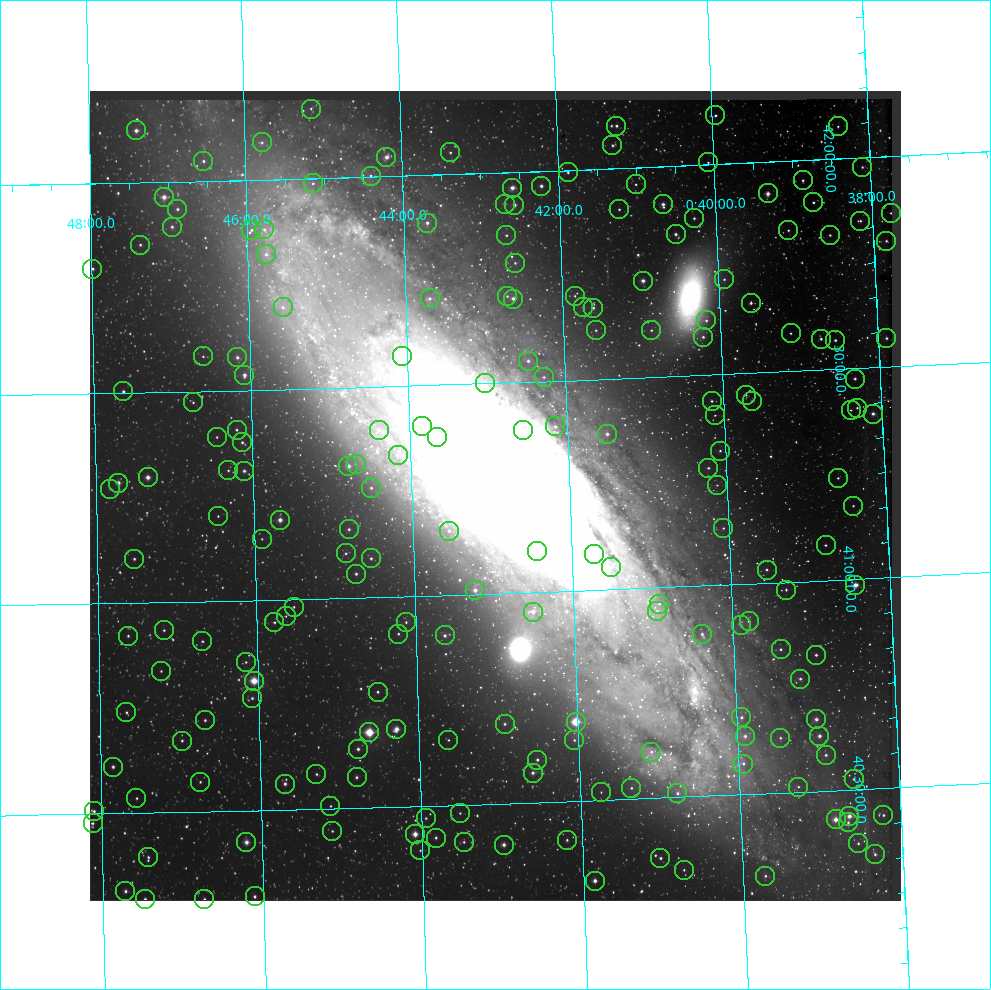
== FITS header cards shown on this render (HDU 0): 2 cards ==
NAXIS1  =                  811
NAXIS2  =                  810

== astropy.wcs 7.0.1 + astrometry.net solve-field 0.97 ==
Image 811 x 810 px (HDU 0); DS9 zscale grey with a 90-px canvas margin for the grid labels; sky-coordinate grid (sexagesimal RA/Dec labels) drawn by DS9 from the SOLVED WCS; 201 Tycho-2 reference stars matched to detected sources circled (green)
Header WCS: RA---TAN/DEC--TAN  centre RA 00:42:57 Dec +41:14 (10.74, +41.23 deg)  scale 8.58 arcsec/px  FOV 115.9' x 115.8'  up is -2 deg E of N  parity normal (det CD < 0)
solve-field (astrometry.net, Tycho-2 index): VERIFIED the header's WCS against the Tycho-2 star catalogue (verified at 5 index scales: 17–201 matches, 0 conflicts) and refined it, rather than solving blind
Solved WCS: RA---TAN-SIP/DEC--TAN-SIP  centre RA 00:42:57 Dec +41:14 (10.74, +41.23 deg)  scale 8.57 arcsec/px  FOV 115.9' x 115.6'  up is -2 deg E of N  parity normal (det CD < 0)
The solver's refit moves the header's centre by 0.66 arcsec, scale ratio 0.9998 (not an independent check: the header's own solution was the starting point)
Tycho-2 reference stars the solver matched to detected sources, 201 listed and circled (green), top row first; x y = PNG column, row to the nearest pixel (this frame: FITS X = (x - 90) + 1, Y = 810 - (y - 91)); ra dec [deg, ICRS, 3 dp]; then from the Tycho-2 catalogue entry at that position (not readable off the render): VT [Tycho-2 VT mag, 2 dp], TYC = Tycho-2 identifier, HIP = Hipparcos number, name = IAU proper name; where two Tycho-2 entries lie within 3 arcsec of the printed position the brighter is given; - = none
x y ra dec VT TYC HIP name
311 109 11.285 +42.166 11.58 2805-726-1 - -
715 115 9.988 +42.116 11.09 2792-1483-1 - -
616 126 10.306 +42.101 10.60 2805-744-1 - -
838 126 9.597 +42.077 11.71 2792-1000-1 - -
136 130 11.848 +42.124 9.58 2805-281-1 - -
262 142 11.446 +42.089 11.50 2805-925-1 - -
612 145 10.322 +42.055 10.98 2805-1020-1 - -
450 152 10.842 +42.052 11.22 2805-1548-1 - -
386 157 11.047 +42.046 9.45 2805-1072-1 - -
203 161 11.634 +42.048 11.10 2805-641-1 - -
708 162 10.018 +42.005 11.30 2805-1340-1 - -
862 167 9.525 +41.978 11.86 2792-816-1 - -
568 172 10.468 +41.995 11.15 2805-29-1 - -
371 176 11.100 +42.003 11.22 2805-248-1 - -
803 180 9.717 +41.953 11.32 2792-786-1 - -
313 183 11.286 +41.988 11.23 2805-2159-1 - -
636 184 10.252 +41.960 11.58 2805-401-1 - -
541 186 10.555 +41.965 10.22 2805-1855-1 - -
512 188 10.648 +41.963 9.45 2805-695-1 - -
768 193 9.831 +41.925 9.21 2792-906-1 3091 -
164 197 11.763 +41.965 9.06 2805-1867-1 3677 -
813 202 9.686 +41.899 10.94 2792-364-1 - -
505 204 10.674 +41.926 10.79 2805-630-1 - -
663 204 10.168 +41.911 9.62 2805-1240-1 - -
514 205 10.643 +41.922 9.90 2805-440-1 - -
177 209 11.721 +41.935 11.14 2805-793-1 - -
619 209 10.308 +41.902 11.35 2805-644-1 - -
891 213 9.441 +41.865 11.21 2792-1530-1 - -
694 218 10.070 +41.874 10.89 2805-992-1 - -
860 221 9.539 +41.850 11.28 2792-1915-1 - -
427 223 10.923 +41.887 10.15 2805-152-1 - -
172 227 11.740 +41.894 10.65 2805-1032-1 - -
264 229 11.445 +41.882 11.95 2805-200-1 - -
251 230 11.486 +41.881 11.65 2805-1585-1 - -
788 230 9.771 +41.836 11.63 2792-1739-1 - -
676 234 10.131 +41.838 10.16 2805-1399-1 - -
506 235 10.671 +41.850 11.43 2805-398-1 - -
830 235 9.638 +41.820 11.38 2792-808-1 - -
886 241 9.459 +41.800 11.21 2792-1825-1 - -
140 245 11.843 +41.852 11.05 2805-1054-1 - -
266 254 11.442 +41.822 12.02 2805-2206-1 - -
515 263 10.647 +41.784 11.44 2805-1576-1 - -
92 269 11.997 +41.797 10.59 2805-775-1 - -
724 279 9.982 +41.726 12.05 2792-1030-1 - -
643 281 10.242 +41.731 9.37 2805-1064-1 3223 -
507 296 10.676 +41.706 11.29 2805-1943-1 - -
575 296 10.460 +41.701 12.35 2805-662-1 - -
430 298 10.923 +41.707 10.89 2805-2155-1 - -
513 299 10.656 +41.699 9.58 2805-789-1 - -
751 303 9.900 +41.667 10.84 2792-468-1 - -
283 307 11.393 +41.696 10.94 2805-2164-1 - -
583 307 10.434 +41.673 11.25 2805-1332-1 - -
593 308 10.403 +41.671 11.00 2805-218-1 - -
706 320 10.045 +41.630 11.36 2805-905-1 - -
596 330 10.397 +41.617 11.40 2805-1201-1 - -
651 330 10.221 +41.612 12.12 2805-1196-1 - -
791 333 9.778 +41.591 11.59 2792-1451-1 - -
703 337 10.058 +41.591 11.18 2805-663-1 - -
886 338 9.474 +41.568 11.15 2792-140-1 - -
821 339 9.682 +41.574 10.69 2792-838-1 - -
835 340 9.637 +41.570 11.02 2792-482-1 - -
203 356 11.650 +41.583 12.12 2805-83-1 - -
402 356 11.016 +41.571 9.16 2805-2199-1 3447 -
237 357 11.541 +41.579 10.76 2805-679-1 - -
528 361 10.616 +41.550 10.67 2805-2192-1 - -
244 375 11.520 +41.537 9.90 2805-700-1 - -
544 377 10.568 +41.510 11.29 2805-2124-1 - -
855 379 9.581 +41.476 10.64 2792-1875-1 - -
485 383 10.757 +41.502 11.21 2805-2136-1 - -
123 391 11.906 +41.504 10.83 2805-507-1 - -
746 395 9.928 +41.449 11.77 2792-800-1 - -
712 401 10.038 +41.438 10.94 2805-517-1 - -
752 401 9.910 +41.434 11.15 2792-1020-1 - -
193 402 11.685 +41.474 11.62 2805-509-1 - -
857 408 9.578 +41.407 11.52 2792-1274-1 - -
851 410 9.598 +41.402 11.56 2792-6-1 - -
873 414 9.528 +41.391 9.84 2792-1717-1 - -
715 415 10.030 +41.404 12.47 2805-177-1 - -
422 426 10.959 +41.403 11.28 2805-2128-1 - -
555 426 10.538 +41.392 10.59 2805-2135-1 - -
237 430 11.549 +41.407 11.33 2805-375-1 - -
379 430 11.098 +41.398 11.60 2805-2202-1 - -
523 430 10.639 +41.386 11.36 2805-2208-1 - -
607 434 10.374 +41.370 10.16 2805-213-1 - -
217 437 11.613 +41.391 11.68 2805-306-1 - -
437 437 10.914 +41.376 10.74 2805-2142-1 - -
242 442 11.532 +41.377 11.15 2805-252-1 - -
720 451 10.018 +41.319 11.35 2805-195-1 - -
398 455 11.041 +41.336 11.24 2805-2210-1 - -
356 464 11.172 +41.318 11.25 2805-108-1 - -
348 466 11.198 +41.314 9.30 2805-117-1 - -
708 468 10.058 +41.279 11.63 2805-267-1 - -
228 470 11.579 +41.311 11.32 2805-461-1 - -
244 471 11.528 +41.309 10.33 2805-477-1 - -
148 477 11.834 +41.299 9.43 2805-39-1 - -
838 478 9.648 +41.242 11.92 2788-104-1 - -
118 483 11.928 +41.287 9.66 2805-51-1 - -
717 485 10.032 +41.238 11.85 2801-1751-1 - -
371 488 11.127 +41.260 11.28 2805-390-1 - -
110 489 11.955 +41.273 11.95 2805-87-1 - -
853 506 9.605 +41.174 11.80 2788-966-1 - -
218 516 11.614 +41.203 11.80 2801-1715-1 - -
280 520 11.419 +41.190 9.14 2801-1743-1 - -
723 528 10.018 +41.135 11.70 2801-1669-1 - -
349 529 11.202 +41.163 10.95 2801-1544-1 - -
449 531 10.886 +41.153 10.99 2801-2037-1 - -
262 539 11.478 +41.146 12.28 2801-1536-1 - -
826 545 9.697 +41.084 11.30 2788-808-1 - -
537 551 10.609 +41.097 10.73 2801-2063-1 - -
346 553 11.214 +41.106 11.27 2801-1352-1 - -
594 554 10.431 +41.085 11.65 2801-2062-1 - -
371 558 11.135 +41.093 10.71 2801-1503-1 - -
134 559 11.882 +41.106 10.84 2801-1384-1 - -
611 567 10.377 +41.053 11.36 2801-2079-1 - -
767 570 9.887 +41.032 11.06 2788-914-1 - -
356 574 11.183 +41.057 10.65 2801-1540-1 - -
855 585 9.610 +40.986 9.16 2788-2211-1 - -
475 590 10.809 +41.009 9.29 2801-2078-1 - -
786 590 9.828 +40.982 11.43 2788-758-1 - -
659 604 10.230 +40.961 11.47 2801-2047-1 - -
294 607 11.382 +40.982 11.36 2801-1000-1 - -
657 611 10.238 +40.944 11.79 2801-2058-1 - -
533 612 10.629 +40.954 9.37 2801-2009-1 3333 -
286 616 11.408 +40.961 13.31 2801-1224-1 - -
749 621 9.950 +40.911 10.75 2788-108-1 - -
274 622 11.444 +40.946 11.21 2801-1295-1 - -
406 622 11.030 +40.938 11.35 2801-1210-1 - -
741 625 9.976 +40.902 11.08 2788-362-1 - -
164 630 11.793 +40.934 11.39 2801-1192-1 - -
398 634 11.055 +40.912 11.37 2801-1449-1 - -
702 634 10.099 +40.885 10.62 2801-1998-1 - -
445 635 10.910 +40.904 10.39 2801-1024-1 - -
128 636 11.907 +40.923 11.21 2801-959-1 - -
202 641 11.673 +40.906 11.79 2801-1149-1 - -
781 649 9.853 +40.841 11.32 2788-930-1 - -
816 655 9.743 +40.824 10.78 2788-276-1 - -
246 662 11.538 +40.854 11.25 2801-697-1 - -
161 671 11.805 +40.837 11.86 2801-1169-1 - -
800 679 9.796 +40.769 10.86 2788-374-1 - -
254 681 11.513 +40.809 7.62 2801-781-1 3597 -
378 692 11.126 +40.775 11.08 2801-632-1 - -
252 698 11.521 +40.768 11.20 2801-1657-1 - -
126 712 11.916 +40.741 11.51 2801-1070-1 - -
741 717 9.985 +40.683 10.60 2788-2214-1 - -
816 719 9.751 +40.671 9.61 2788-1627-1 3077 -
205 720 11.670 +40.718 10.94 2801-1379-1 - -
576 722 10.506 +40.688 7.08 2801-2025-1 3293 -
505 724 10.730 +40.689 10.96 2801-1228-1 - -
396 729 11.070 +40.685 8.79 2801-887-1 3461 -
369 732 11.155 +40.679 7.40 2801-1704-1 3494 -
745 736 9.977 +40.639 11.07 2788-2209-1 - -
819 736 9.744 +40.631 9.79 2788-1673-1 - -
780 738 9.866 +40.631 11.32 2788-1634-1 - -
448 740 10.908 +40.655 11.40 2801-793-1 - -
574 740 10.513 +40.645 11.79 2801-1237-1 - -
182 741 11.744 +40.671 11.22 2801-369-1 - -
358 749 11.192 +40.640 10.24 2801-1263-1 - -
651 752 10.272 +40.610 11.29 2801-2035-1 - -
826 755 9.726 +40.586 10.93 2788-1494-1 - -
537 760 10.631 +40.601 10.67 2801-1597-1 - -
743 764 9.986 +40.573 11.01 2788-2206-1 - -
113 767 11.962 +40.612 10.15 2801-954-1 - -
533 773 10.647 +40.570 10.34 2801-551-1 - -
316 774 11.324 +40.583 11.45 2801-888-1 - -
357 777 11.199 +40.573 10.64 2801-270-1 - -
854 779 9.642 +40.525 11.47 2788-1769-1 - -
200 782 11.690 +40.571 11.45 2801-279-1 - -
285 784 11.424 +40.562 10.12 2801-712-1 - -
798 787 9.816 +40.513 11.55 2788-1189-1 - -
631 788 10.339 +40.526 11.30 2801-884-1 - -
601 792 10.435 +40.518 12.52 2801-1589-1 - -
677 793 10.196 +40.509 10.62 2801-1270-1 - -
136 798 11.890 +40.536 11.41 2801-1146-1 - -
330 806 11.283 +40.506 11.75 2801-981-1 - -
94 811 12.024 +40.507 10.65 2801-1247-1 - -
460 813 10.879 +40.480 11.77 2801-454-1 - -
883 815 9.554 +40.436 11.45 2788-1392-1 - -
849 816 9.661 +40.437 9.00 2788-1857-1 - -
426 818 10.986 +40.471 11.59 2801-813-1 - -
836 819 9.705 +40.431 9.10 2788-1373-1 - -
848 822 9.666 +40.423 10.91 2788-1865-1 - -
93 823 12.029 +40.478 10.98 2801-218-1 - -
332 831 11.280 +40.447 11.61 2801-678-1 - -
415 834 11.021 +40.434 8.52 2801-872-1 3448 -
436 838 10.957 +40.424 10.94 2801-638-1 - -
567 840 10.547 +40.408 11.70 2801-1616-1 - -
246 842 11.549 +40.425 9.02 2801-362-1 - -
464 842 10.870 +40.412 11.33 2801-1689-1 - -
858 843 9.638 +40.371 11.21 2788-1517-1 - -
504 845 10.745 +40.402 9.41 2801-1648-1 - -
420 850 11.007 +40.395 11.42 2801-1316-1 - -
875 854 9.587 +40.344 10.92 2788-1430-1 - -
148 857 11.857 +40.395 11.46 2801-496-1 - -
660 858 10.257 +40.357 11.02 2801-1634-1 - -
684 870 10.185 +40.326 11.35 2801-1101-1 - -
765 876 9.931 +40.304 11.42 2788-1442-1 - -
595 881 10.465 +40.309 9.52 2801-1469-1 - -
125 891 11.931 +40.315 10.36 2801-600-1 - -
255 896 11.528 +40.296 10.42 2801-808-1 - -
145 899 11.870 +40.296 10.78 2801-621-1 - -
204 899 11.685 +40.292 11.20 2801-786-1 - -